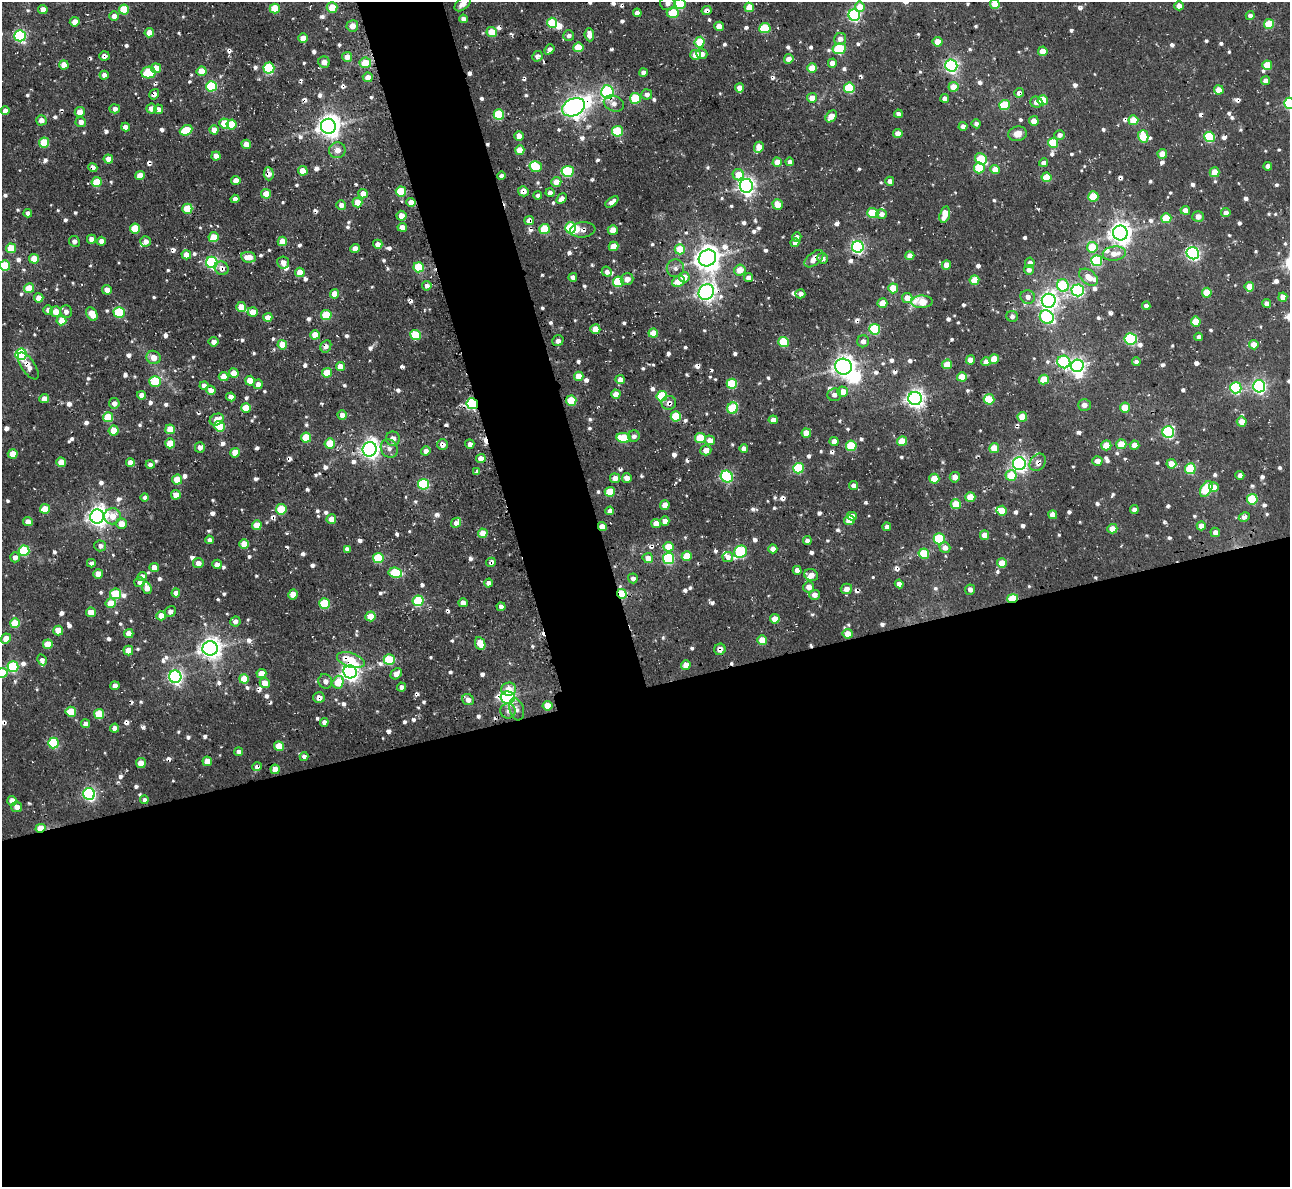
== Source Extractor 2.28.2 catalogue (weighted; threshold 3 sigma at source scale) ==
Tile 15 of 4 x 4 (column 3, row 4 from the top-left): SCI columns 2617-3904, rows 165-1349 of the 5237 x 5206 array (HDU 1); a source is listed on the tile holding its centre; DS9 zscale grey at full resolution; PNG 1292 x 1189 px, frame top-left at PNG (2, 2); each listed source drawn as its Kron ellipse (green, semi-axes under 4 px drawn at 4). Shown black and unused: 46% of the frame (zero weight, under 3 of 4 exposures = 5% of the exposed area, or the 3 px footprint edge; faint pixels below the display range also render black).
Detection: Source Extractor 2.28.2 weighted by HDU 2 'WHT'; one run over the whole footprint, this tile lists its part. Background 0.0332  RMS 0.0056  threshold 0.0251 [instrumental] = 3 sigma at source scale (4.5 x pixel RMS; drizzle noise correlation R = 1.50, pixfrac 1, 0.05/0.05 arcsec/px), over >= 5 px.
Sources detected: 937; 5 inside a brighter object's white glare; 32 cosmic-ray / hot-pixel residue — neither listed nor drawn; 10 inside a brighter listed object's ellipse — not listed separately; of the other 890, all 500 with FLUX_AUTO >= 2.58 (the completeness limit of this list) listed and drawn (390 fainter detections not listed), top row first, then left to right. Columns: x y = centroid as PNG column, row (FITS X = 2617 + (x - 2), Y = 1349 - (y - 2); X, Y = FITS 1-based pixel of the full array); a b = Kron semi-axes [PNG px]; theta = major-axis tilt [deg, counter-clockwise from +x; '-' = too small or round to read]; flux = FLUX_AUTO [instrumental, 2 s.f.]
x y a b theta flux
668 3 7 7 - 3.2
463 4 9 5 40 4
680 4 5 5 - 41
995 4 5 4 - 11
1179 6 4 4 - 6.5
749 7 5 4 - 13
860 7 5 5 - 9.2
275 8 5 5 - 20
332 8 5 5 - 14
43 10 5 4 - 6.9
124 10 5 5 - 25
707 10 5 4 - 3.6
637 13 4 4 - 3.7
673 13 6 5 - 23
854 15 6 6 - 110
114 16 5 4 - 4.6
1250 16 4 4 - 3
463 19 4 4 - 3.3
75 22 5 4 - 7.2
552 23 5 5 - 32
1269 24 5 5 - 25
352 26 6 5 - 6.1
719 26 5 4 - 6.5
765 28 5 5 - 31
492 32 5 5 - 13
149 33 5 4 - 9.6
569 35 5 5 - 2.9
589 35 6 4 -84 5.3
20 36 6 5 - 94
303 38 5 4 - 6.1
840 39 6 6 - 4.2
700 42 5 5 - 21
938 42 5 5 - 10
578 47 5 5 - 20
549 49 5 4 - 3.4
839 49 7 5 8 47
1043 51 4 4 - 10
702 54 5 5 - 3.7
695 55 5 5 - 9
104 56 5 4 - 2.7
537 56 5 5 - 3.6
347 57 5 5 - 5.9
789 59 5 4 - 5.4
324 62 6 5 - 4.9
365 63 6 5 - 16
832 63 4 4 - 5
64 65 4 4 - 9.9
1267 65 5 5 - 18
951 66 6 6 - 160
156 68 5 5 - 13
269 68 5 5 - 52
812 68 5 4 - 15
201 71 5 5 - 12
643 72 4 4 - 3.7
148 73 7 6 - 29
104 75 4 4 - 3.8
368 77 5 4 - 5.7
1266 81 4 4 - 4.9
211 86 5 5 - 47
954 87 5 5 - 10
740 88 4 4 - 7.1
849 88 5 5 - 35
1219 90 5 4 - 9.6
607 92 6 6 - 100
1019 93 5 4 - 3.8
154 94 5 4 - 3.2
647 94 5 5 - 3.3
635 98 5 5 - 34
812 98 5 5 - 8
945 98 4 4 - 3.4
1043 100 5 5 - 23
1036 102 6 5 - 4
614 103 10 7 -23 3.8
1289 103 5 5 - 70
1005 105 5 5 - 28
573 107 12 8 27 360
151 108 5 5 - 4.8
115 109 5 4 - 3.1
159 109 5 4 - 3.6
5 111 4 4 - 5
80 112 5 5 - 7.5
499 114 5 5 - 43
898 114 4 4 - 2.7
831 116 7 5 51 9.8
41 120 5 5 - 4.7
1133 120 5 5 - 17
1034 121 5 4 - 6.8
81 122 5 5 - 4.5
224 123 5 5 - 16
231 124 5 5 - 19
976 124 4 4 - 2.8
328 126 7 7 - 540
963 126 4 4 - 4.2
126 127 4 4 - 5.4
186 130 6 5 - 23
214 130 4 4 - 7.1
618 131 5 5 - 35
898 134 4 4 - 8.4
1018 134 9 7 9 6.9
1060 135 5 5 - 3.5
519 136 5 4 - 7.4
1143 136 6 5 - 24
1209 137 5 5 - 45
44 142 5 5 - 25
1053 143 5 5 - 22
246 144 5 4 - 6.1
759 147 6 4 64 11
337 150 8 8 - 5.3
520 150 5 4 - 9.4
1162 154 4 4 - 9.4
216 156 4 4 - 6.7
108 159 5 4 - 6.8
981 159 6 5 - 27
777 162 4 4 - 10
790 162 4 4 - 2.7
1044 163 4 4 - 3.4
1268 166 4 4 - 3.3
93 167 5 4 - 3.5
536 167 6 5 - 22
979 168 5 5 - 26
995 170 5 4 - 11
303 171 5 4 - 8.7
568 171 6 5 - 54
1215 172 5 5 - 14
269 174 6 5 - 4.5
738 175 6 5 - 11
140 176 4 4 - 9.3
501 176 4 4 - 3
1047 177 5 5 - 18
236 180 4 4 - 7.1
890 181 4 4 - 3.9
97 182 5 5 - 22
556 182 5 5 - 7
746 186 7 6 - 270
401 191 5 5 - 28
523 191 5 5 - 4.7
550 193 4 4 - 4.1
266 194 5 4 - 11
363 194 4 4 - 8.5
538 195 4 4 - 3.1
1093 197 5 5 - 22
235 199 4 4 - 4.1
561 199 6 4 47 4.3
357 202 5 5 - 12
411 202 5 4 - 7.7
612 202 7 4 38 4.3
778 204 5 5 - 9.7
341 205 5 5 - 4.6
187 209 5 5 - 22
1185 210 4 4 - 5.7
28 213 4 4 - 3
873 213 5 5 - 22
1226 213 4 4 - 3.9
882 214 5 5 - 4.3
945 214 8 5 75 11
401 216 5 5 - 7
1198 216 5 5 - 4.4
1166 218 5 5 - 21
529 220 5 4 - 4.7
402 227 4 4 - 6.2
135 228 5 5 - 21
570 228 5 5 - 38
545 229 5 5 - 26
583 230 13 7 7 3.1
613 230 5 5 - 7.2
1120 233 7 7 - 520
213 237 5 5 - 15
797 237 5 4 - 3.1
91 239 4 4 - 5.7
74 241 5 5 - 3
101 241 4 4 - 4.6
146 241 5 5 - 3.9
282 241 5 4 - 11
795 243 4 4 - 4.3
378 244 4 4 - 4.3
614 246 5 4 - 9.5
858 247 6 6 - 130
1092 247 5 5 - 21
11 248 5 5 - 18
355 249 4 4 - 7.8
680 249 5 5 - 18
1193 253 6 6 - 140
1114 254 11 7 8 6.8
186 255 5 4 - 7.3
910 256 4 4 - 6.2
248 257 8 5 -7 8.9
707 258 9 8 - 730
823 258 5 5 - 3.3
34 259 5 4 - 14
814 259 11 6 41 6.8
1097 261 5 5 - 53
212 262 6 5 - 110
283 263 6 6 - 4.3
1030 263 5 4 - 3.6
5 265 5 5 - 28
946 265 4 4 - 8.4
419 267 5 5 - 42
222 268 7 6 - 4.3
675 268 9 8 - 3.2
740 270 6 5 - 8.8
1029 270 5 5 - 3.1
300 272 5 4 - 10
607 272 5 4 - 3
573 277 4 4 - 3.7
684 277 5 5 - 8.1
1089 277 11 7 -37 6.8
748 278 4 4 - 4.2
627 279 6 5 - 4.9
974 280 5 5 - 15
678 281 6 5 - 11
618 282 5 5 - 36
1063 285 6 6 - 57
427 286 5 4 - 3.3
1249 287 5 5 - 10
29 288 5 4 - 15
893 288 5 5 - 20
107 290 5 4 - 5.9
1078 290 6 6 - 110
706 292 8 7 - 270
1207 293 5 5 - 17
334 294 4 4 - 10
800 294 5 4 - 2.9
1028 297 7 6 - 3.1
1283 297 4 4 - 6.7
39 298 5 4 - 7.9
907 298 5 5 - 8.4
1049 301 7 7 - 300
922 302 11 6 1 17
882 303 5 4 - 12
1267 303 4 4 - 3.9
1146 306 4 4 - 2.7
241 307 5 5 - 8.2
48 310 5 4 - 3.3
55 312 5 5 - 7.3
66 312 6 5 - 3.6
119 312 5 5 - 40
253 312 5 4 - 7.8
92 314 7 5 -61 10
326 315 5 5 - 28
1012 316 6 5 - 2.7
268 317 4 4 - 7
1047 317 7 6 - 90
61 320 5 5 - 15
1196 321 5 5 - 17
595 329 5 5 - 9.6
875 329 5 5 - 48
653 333 5 4 - 13
315 335 5 4 - 12
415 335 5 5 - 30
1199 337 4 4 - 3.4
1131 339 6 5 - 72
558 341 6 5 - 3.1
863 341 6 6 - 3.2
214 342 5 4 - 3.7
783 342 5 5 - 34
282 345 5 4 - 13
1254 345 5 4 - 8
326 346 6 5 - 3.5
21 354 6 5 - 88
153 357 7 6 - 6.3
994 359 5 5 - 9.1
970 360 4 4 - 6.7
986 362 5 4 - 5.3
1064 362 6 6 - 77
1136 362 4 4 - 2.6
947 364 5 5 - 14
28 366 15 7 -56 5.9
1077 366 6 6 - 180
340 367 4 4 - 8.8
843 367 8 8 - 380
234 373 5 4 - 12
327 373 5 5 - 16
579 376 4 4 - 9.9
224 377 5 4 - 9.8
962 377 5 4 - 12
620 379 4 4 - 6.3
1044 380 5 5 - 17
155 381 5 5 - 32
250 381 5 5 - 14
258 384 5 4 - 4.7
732 384 5 5 - 38
204 386 4 4 - 5.1
1259 386 6 6 - 140
1236 388 5 5 - 75
211 390 5 4 - 5.4
843 391 5 5 - 8.5
616 394 4 4 - 8.8
141 395 4 4 - 4.9
834 395 7 6 - 2.7
662 396 5 5 - 43
231 397 4 4 - 6
915 398 7 6 - 310
44 399 5 4 - 5.4
989 399 5 5 - 25
571 401 5 5 - 26
114 403 5 5 - 3.7
669 403 7 7 - 3.1
472 404 6 5 - 89
1084 405 6 6 - 3
1125 407 5 5 - 14
246 408 5 4 - 17
733 408 6 5 - 35
342 415 4 4 - 5.9
676 416 5 5 - 32
108 417 5 5 - 22
1022 417 5 5 - 14
217 419 7 5 31 6.8
773 420 4 4 - 4.8
1242 422 5 5 - 8.5
219 426 5 5 - 41
170 429 5 5 - 14
114 430 5 5 - 15
1168 432 6 6 - 89
806 433 4 4 - 11
634 436 6 5 - 3
306 438 5 5 - 20
624 438 7 5 -8 27
700 438 5 5 - 21
393 439 7 7 - 5
710 440 5 5 - 6.3
834 441 4 4 - 5.7
902 441 5 4 - 14
170 443 5 5 - 17
330 443 5 5 - 19
470 444 5 4 - 2.9
1121 444 5 5 - 15
442 445 5 5 - 4.7
1106 445 5 5 - 14
1135 445 5 4 - 7.9
851 446 5 5 - 35
200 447 5 5 - 3
994 448 5 5 - 14
370 449 7 7 - 340
389 449 9 8 - 3.5
744 449 4 4 - 4.6
706 450 5 5 - 6
426 451 4 4 - 3.8
235 453 5 5 - 13
13 454 5 4 - 11
481 458 5 4 - 7
1097 461 5 5 - 4.2
61 462 5 4 - 13
130 462 4 4 - 6.3
1038 462 9 7 55 3.7
1019 464 6 6 - 210
1171 464 5 4 - 10
150 465 4 4 - 3.5
798 468 5 5 - 41
1190 469 5 5 - 38
477 472 4 4 - 2.8
1011 475 5 5 - 16
1240 475 4 4 - 3.3
727 477 6 5 - 89
955 477 5 5 - 4.1
615 478 5 5 - 5.6
627 478 5 4 - 5.3
934 479 5 5 - 15
177 480 5 5 - 15
423 484 5 5 - 56
853 485 4 4 - 3.2
1214 487 5 5 - 8.9
1206 489 8 5 59 33
610 492 5 5 - 21
176 495 5 4 - 9.6
970 497 5 5 - 16
145 498 4 4 - 2.8
1252 499 5 5 - 39
956 504 5 5 - 21
665 505 4 4 - 8.5
45 509 5 4 - 15
281 509 5 5 - 29
1134 509 4 4 - 3.3
610 511 4 4 - 3
1002 511 5 5 - 14
1052 515 4 4 - 6.6
97 516 7 7 - 410
112 516 8 8 - 10
852 516 5 4 - 5.8
1244 517 6 4 29 3.2
331 519 5 5 - 7.5
849 520 5 5 - 12
665 521 4 4 - 7.2
28 522 5 4 - 6.3
456 523 5 4 - 4.9
656 523 5 4 - 5.9
121 524 5 5 - 8.7
257 525 5 5 - 12
1201 526 4 4 - 7.2
602 527 4 4 - 8.5
887 527 4 4 - 4.1
1112 529 5 4 - 9.8
1215 532 5 4 - 4.6
483 533 5 4 - 13
984 535 4 4 - 7.2
939 539 5 5 - 49
209 540 4 4 - 2.9
807 541 4 4 - 3.5
244 544 5 4 - 15
100 546 6 5 - 2.9
668 547 5 5 - 16
945 548 5 5 - 3.7
347 549 4 4 - 2.9
773 549 4 4 - 5.2
24 551 5 5 - 41
741 552 6 6 - 63
924 554 5 5 - 28
687 556 5 5 - 17
15 557 5 5 - 3.9
728 557 5 5 - 3.8
378 558 5 5 - 37
648 558 5 5 - 6.5
668 558 5 5 - 66
491 562 5 4 - 2.8
91 563 4 4 - 3.1
198 563 5 5 - 4.5
1002 563 5 4 - 12
217 564 4 4 - 3.2
154 567 4 4 - 8
797 570 4 4 - 3.9
395 573 7 5 -9 33
98 574 5 4 - 10
811 575 7 6 - 5
142 576 4 4 - 4.5
633 578 5 4 - 2.7
140 582 5 5 - 3
488 583 4 4 - 3.1
899 584 4 4 - 3.8
809 587 5 5 - 6.7
147 588 6 4 -69 9.5
846 589 6 5 - 4.7
970 590 5 5 - 2.7
176 593 4 4 - 5.2
116 594 5 5 - 30
622 594 5 4 - 29
293 595 5 5 - 9.1
815 595 5 5 - 3.9
1013 598 5 3 - 33
418 601 5 5 - 49
111 603 5 5 - 14
324 603 5 5 - 33
463 603 5 4 - 4.5
501 607 4 4 - 3.7
91 612 5 4 - 9.7
170 612 6 5 - 3
161 616 4 4 - 9.8
370 616 5 5 - 15
775 619 5 4 - 9.3
235 621 5 5 - 3.6
15 623 5 5 - 22
58 631 5 5 - 12
129 634 4 4 - 7.8
848 634 5 5 - 11
6 639 5 4 - 12
762 640 5 5 - 12
480 643 6 5 - 19
48 644 5 5 - 17
210 648 7 7 - 450
720 649 6 5 - 4.4
128 650 5 5 - 12
42 660 5 4 - 3.2
351 660 14 7 -18 18
389 660 5 5 - 34
686 665 5 4 - 7.9
13 667 5 5 - 58
350 672 6 6 - 300
2 673 5 5 - 19
261 673 5 4 - 8.9
396 674 6 5 - 5.8
175 677 6 6 - 180
244 679 5 4 - 14
325 681 7 6 - 3.2
338 682 6 5 - 21
265 683 5 5 - 7.9
115 686 4 4 - 5.1
401 687 4 4 - 2.7
509 689 7 6 - 7.3
319 697 6 5 - 4
508 698 7 6 - 170
468 700 6 5 - 3.8
547 706 5 5 - 13
517 709 11 7 -73 3.1
508 711 7 7 - 3
71 712 5 5 - 19
99 714 5 5 - 27
324 722 4 4 - 3.6
85 724 4 4 - 4
115 728 4 4 - 5.7
53 743 5 5 - 50
279 746 5 5 - 17
239 752 4 4 - 3
304 756 4 4 - 2.8
207 761 5 4 - 8.8
141 763 5 5 - 7.4
257 767 5 4 - 3.7
275 769 5 4 - 8.7
89 794 6 6 - 130
144 800 4 4 - 2.7
12 801 5 4 - 5.7
17 807 5 5 - 5
40 828 5 4 - 14
Overlapping masked pixels (flux is a lower limit): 35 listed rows (the first 20) at x y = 707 10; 104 56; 537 56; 607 92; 1019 93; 154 94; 573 107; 93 167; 269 174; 746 186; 523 191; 411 202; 529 220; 583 230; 814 259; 283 263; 222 268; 706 292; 326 346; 28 366
Isophote crosses this tile's border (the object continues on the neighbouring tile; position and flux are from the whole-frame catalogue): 8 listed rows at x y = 668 3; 463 4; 680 4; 995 4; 1289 103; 5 265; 6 639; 2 673